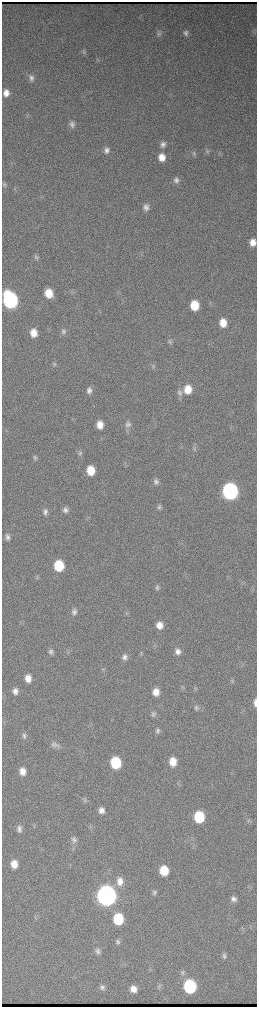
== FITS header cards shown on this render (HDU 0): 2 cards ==
NAXIS1  =                  510 / length of data axis 1
NAXIS2  =                 2010 / length of data axis 2

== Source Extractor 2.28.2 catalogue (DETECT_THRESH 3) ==
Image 510 x 2010 px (HDU 0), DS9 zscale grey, zoomed out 1/2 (1 PNG px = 2 x 2 image px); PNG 259 x 1009 px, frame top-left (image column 2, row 2010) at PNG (2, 2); no overlay
Background 3720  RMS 40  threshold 121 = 3 sigma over >= 5 px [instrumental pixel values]
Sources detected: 89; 2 cannot appear on this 1/2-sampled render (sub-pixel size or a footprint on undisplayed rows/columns) and are not listed; the other 87 listed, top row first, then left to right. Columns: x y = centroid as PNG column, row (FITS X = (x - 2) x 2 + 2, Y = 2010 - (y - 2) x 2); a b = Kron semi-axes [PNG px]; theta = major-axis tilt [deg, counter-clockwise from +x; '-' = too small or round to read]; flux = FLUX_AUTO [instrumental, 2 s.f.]
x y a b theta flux
253 32 5 2 - 9.8e+03
186 33 7 6 - 2.8e+04
159 34 8 6 -72 2.4e+04
84 53 4 3 - 1.0e+04
31 78 9 7 -83 4.0e+04
6 93 6 5 - 3.3e+04
72 124 9 7 -69 3.6e+04
163 144 8 7 - 3.8e+04
106 150 8 7 - 3.9e+04
207 151 7 4 39 1.5e+04
194 154 7 6 - 1.9e+04
162 157 8 7 - 9.4e+04
176 180 7 6 - 3.1e+04
15 190 4 2 - 5.8e+03
146 207 8 6 -76 3.9e+04
253 242 7 6 - 7.3e+04
37 257 7 5 -55 1.8e+04
49 293 8 7 - 1.6e+05
10 300 10 8 -70 2.7e+06
194 305 8 7 - 2.2e+05
223 323 7 6 - 1.1e+05
63 331 8 7 - 2.7e+04
33 333 8 6 -85 9.5e+04
170 342 8 5 -61 1.8e+04
54 364 7 4 -48 1.5e+04
153 366 6 5 - 1.8e+04
188 389 10 8 -90 1.4e+05
89 390 8 6 -83 3.7e+04
180 393 10 8 -64 4.0e+04
128 424 8 8 - 3.6e+04
100 425 8 7 - 9.3e+04
194 448 6 3 -57 1.4e+04
80 453 6 5 - 1.9e+04
35 458 6 6 - 1.8e+04
91 470 8 6 -81 1.7e+05
156 481 7 6 - 3.0e+04
230 491 9 8 - 3.5e+06
159 507 7 6 - 2.1e+04
65 510 7 6 - 3.5e+04
45 512 8 6 88 3.4e+04
8 537 5 4 - 2.8e+04
59 566 8 7 - 3.8e+05
37 577 7 3 -86 1.1e+04
157 587 7 5 -80 2.2e+04
74 612 8 6 89 3.2e+04
159 625 7 6 - 8.0e+04
51 652 7 6 - 2.6e+04
178 652 8 7 - 4.5e+04
141 654 6 3 -84 1.0e+04
124 657 8 7 - 4.0e+04
103 669 4 2 - 7.0e+03
28 678 8 7 - 8.1e+04
232 681 6 4 -84 1.2e+04
183 687 5 4 - 1.2e+04
15 691 7 6 - 4.2e+04
156 692 7 6 - 9.0e+04
255 703 8 3 90 3.8e+04
196 708 7 6 - 2.2e+04
153 714 8 6 89 2.7e+04
157 731 8 6 89 2.6e+04
24 735 7 6 - 2.3e+04
54 745 12 6 -18 3.7e+04
173 762 8 7 - 1.2e+05
116 763 8 7 - 4.9e+05
22 771 8 6 -81 7.8e+04
85 800 7 4 87 1.6e+04
101 810 7 6 - 4.9e+04
199 817 8 7 - 4.5e+05
249 821 5 2 - 1.1e+04
19 829 9 7 -87 3.9e+04
74 840 8 7 - 3.5e+04
14 864 8 7 - 9.0e+04
164 870 7 7 - 2.4e+05
120 881 12 9 -87 8.7e+04
154 892 7 6 - 2.2e+04
106 896 12 7 -89 1.6e+07
233 899 7 6 - 3.8e+04
35 917 5 2 - 8.8e+03
118 919 8 7 - 4.3e+05
118 942 7 5 -68 1.9e+04
98 951 8 6 -78 3.0e+04
224 956 7 6 - 2.3e+04
183 973 8 6 -76 2.6e+04
159 986 5 4 - 1.4e+04
190 986 8 7 - 1.2e+06
102 987 7 6 - 2.6e+04
133 989 7 6 - 6.4e+04
At the frame edge (FLAGS 8, measured only in part): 2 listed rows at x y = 253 242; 255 703
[2 sub-pixel or undisplayed-footprint detections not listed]